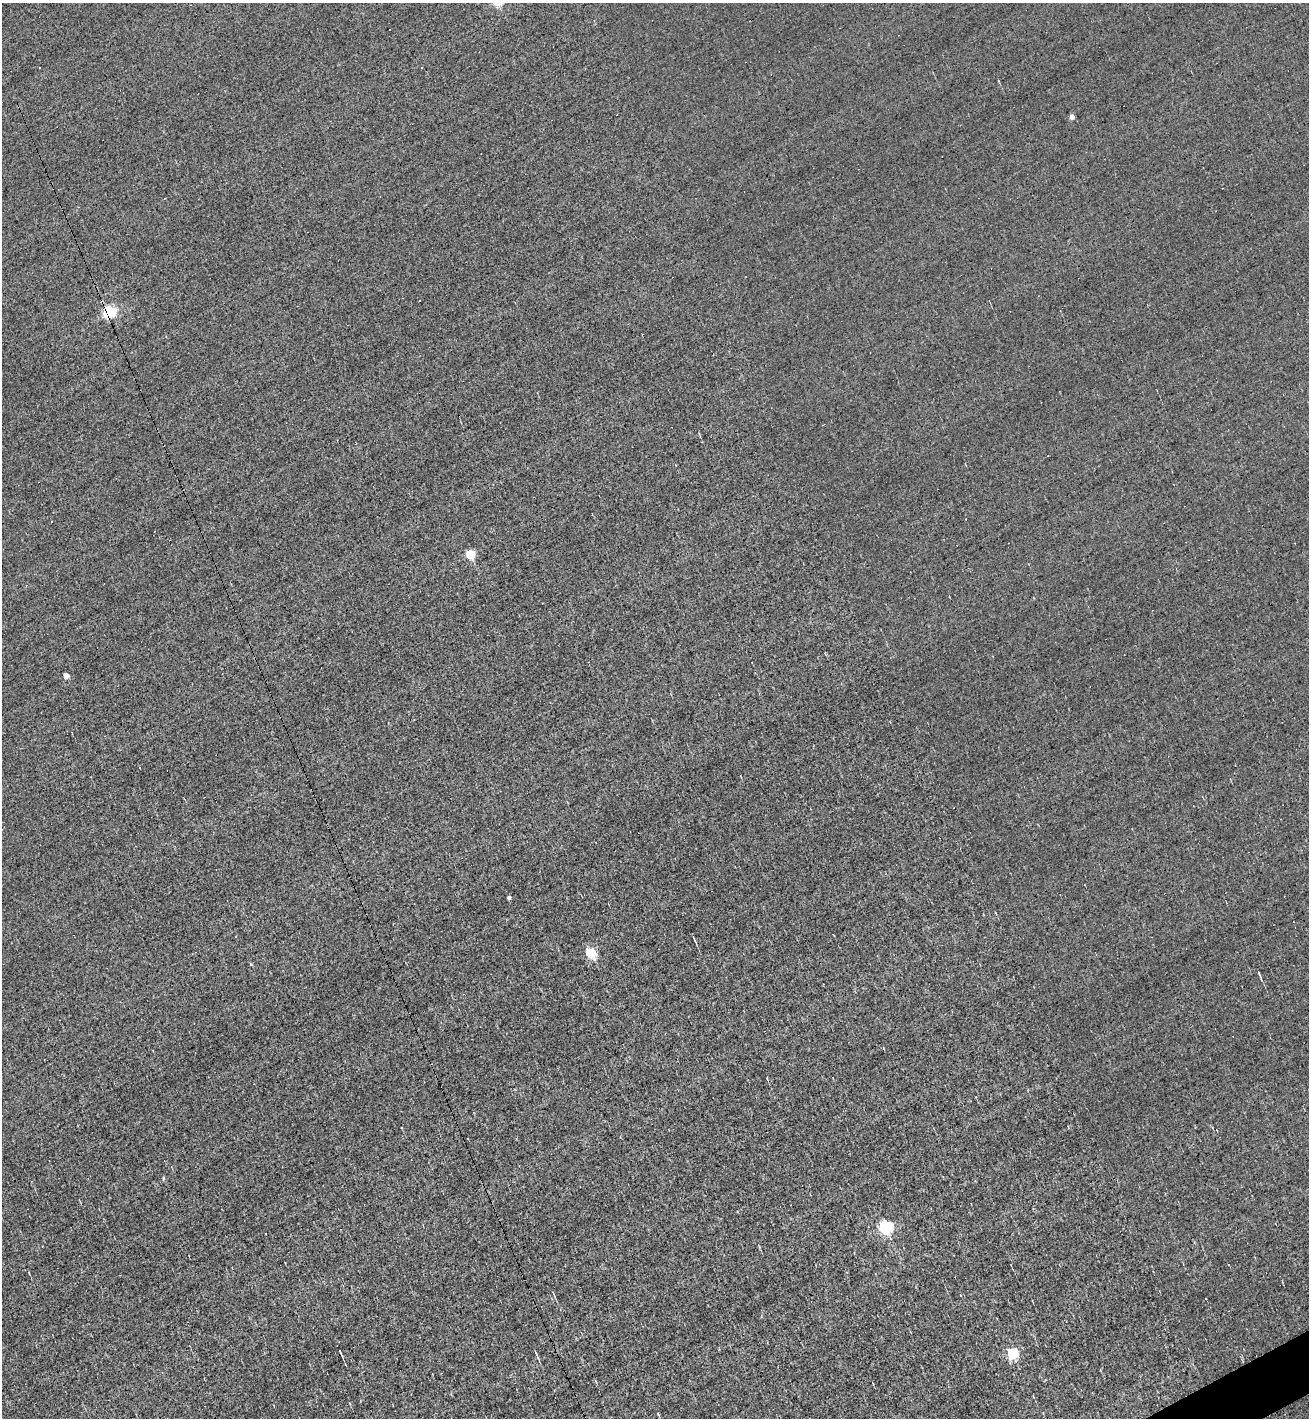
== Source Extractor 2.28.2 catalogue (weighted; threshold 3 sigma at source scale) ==
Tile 6 of 4 x 4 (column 2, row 2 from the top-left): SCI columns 1587-2893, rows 2835-4250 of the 5651 x 5667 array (HDU 1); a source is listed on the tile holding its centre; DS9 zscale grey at full resolution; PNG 1311 x 1420 px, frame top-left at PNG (2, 3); no overlay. Shown black and unused: <1% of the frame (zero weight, under 3 of 5 exposures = <1% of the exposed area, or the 3 px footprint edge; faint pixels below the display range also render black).
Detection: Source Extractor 2.28.2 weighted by HDU 2 'WHT'; one run over the whole footprint, this tile lists its part. Background -0.00605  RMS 0.044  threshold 0.198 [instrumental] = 3 sigma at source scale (4.5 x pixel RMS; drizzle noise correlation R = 1.50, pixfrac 1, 0.05/0.05 arcsec/px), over >= 5 px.
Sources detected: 26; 6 cosmic-ray / hot-pixel residue — not listed; the other 20 listed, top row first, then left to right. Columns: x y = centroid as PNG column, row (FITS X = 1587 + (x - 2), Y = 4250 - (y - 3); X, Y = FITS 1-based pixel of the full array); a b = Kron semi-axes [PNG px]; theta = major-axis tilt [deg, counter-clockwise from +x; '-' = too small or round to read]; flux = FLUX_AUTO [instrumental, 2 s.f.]
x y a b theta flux
1072 117 4 4 - 30
109 312 6 5 - 890
154 531 3 2 - 2.4
470 554 5 5 - 210
26 585 4 3 - 3.3
825 653 3 3 - 2.9
66 676 4 4 - 39
509 897 4 3 - 11
694 939 7 2 -65 6.2
590 953 6 5 - 300
1259 974 10 3 -64 9
767 1079 3 2 - 3
163 1178 5 3 - 4.4
885 1227 6 6 - 860
265 1233 3 2 - 6
553 1293 7 2 -67 5.2
340 1353 11 3 -65 7.5
536 1353 7 3 -62 6
1012 1353 5 5 - 500
1033 1396 4 2 - 3.2
Overlapping masked pixels (flux is a lower limit): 1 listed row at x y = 109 312
Unlisted compact peaks at least as high as the median listed source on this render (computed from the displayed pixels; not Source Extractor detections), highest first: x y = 251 964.